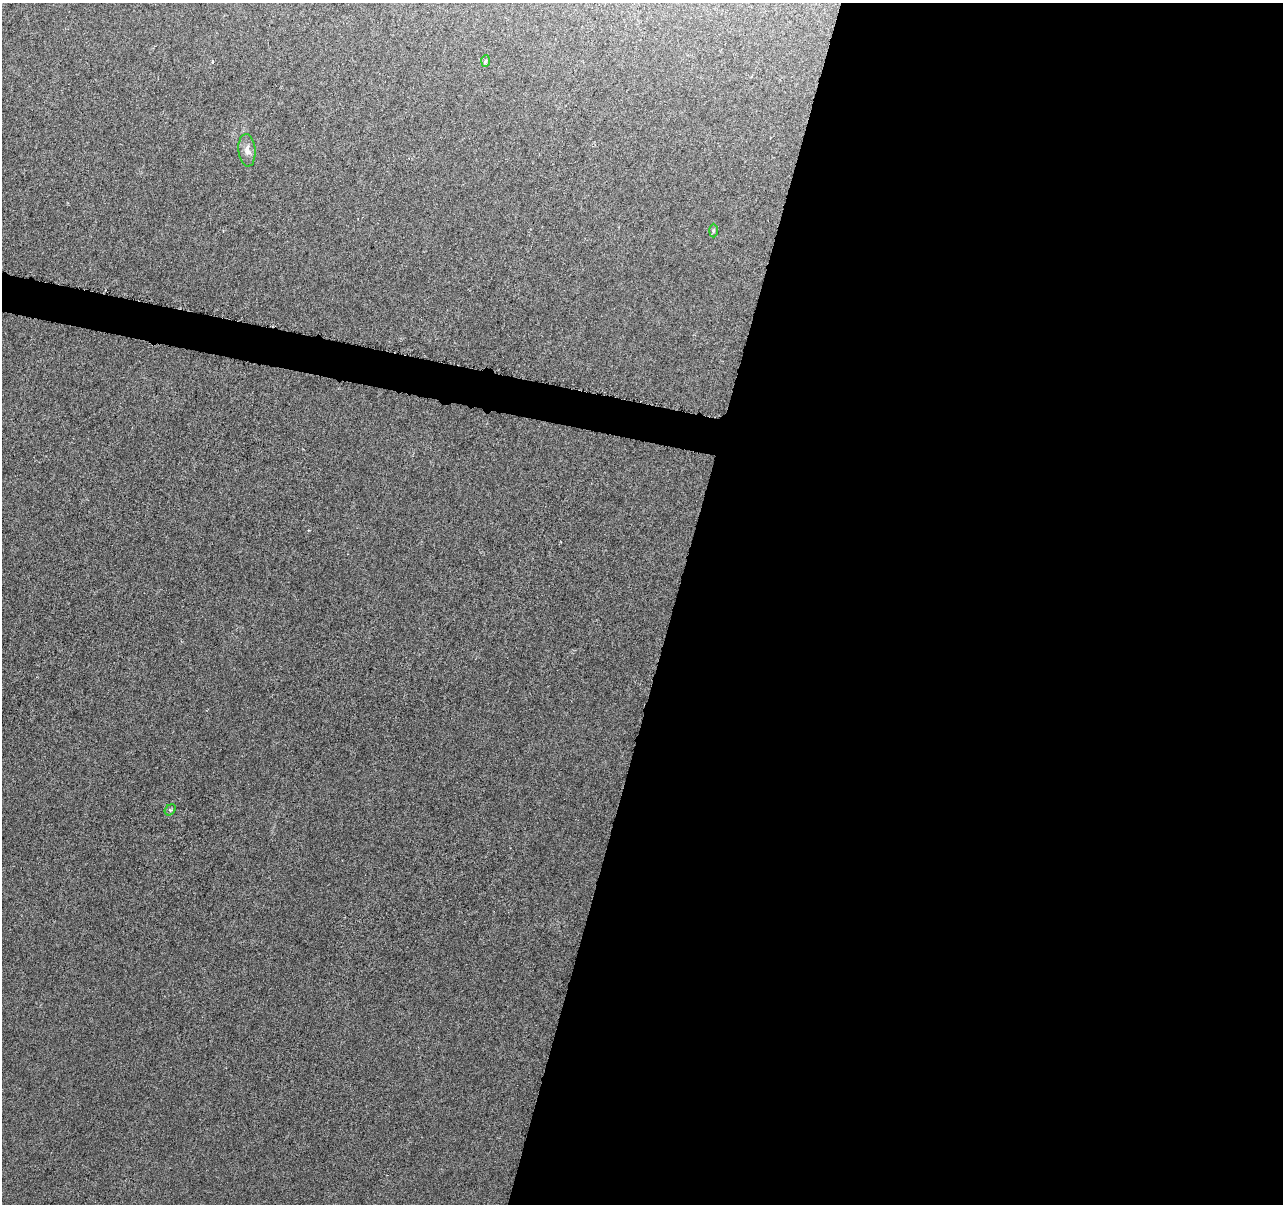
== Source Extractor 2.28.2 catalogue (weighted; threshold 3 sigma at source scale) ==
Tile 12 of 4 x 4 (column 4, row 3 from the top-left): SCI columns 3852-5132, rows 1487-2688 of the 5139 x 5321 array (HDU 1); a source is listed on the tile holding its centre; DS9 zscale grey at full resolution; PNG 1285 x 1206 px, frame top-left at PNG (2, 3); each listed source drawn as its Kron ellipse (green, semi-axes under 4 px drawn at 4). Shown black and unused: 49% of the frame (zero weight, under 4 of 8 exposures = <1% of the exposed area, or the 3 px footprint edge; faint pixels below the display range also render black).
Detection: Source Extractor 2.28.2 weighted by HDU 2 'WHT'; one run over the whole footprint, this tile lists its part. Background 0.00117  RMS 0.0022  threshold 0.00885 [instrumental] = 3 sigma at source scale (4.09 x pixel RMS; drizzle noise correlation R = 1.36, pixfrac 0.8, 0.0396/0.0396 arcsec/px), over >= 5 px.
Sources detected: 4; all 4 listed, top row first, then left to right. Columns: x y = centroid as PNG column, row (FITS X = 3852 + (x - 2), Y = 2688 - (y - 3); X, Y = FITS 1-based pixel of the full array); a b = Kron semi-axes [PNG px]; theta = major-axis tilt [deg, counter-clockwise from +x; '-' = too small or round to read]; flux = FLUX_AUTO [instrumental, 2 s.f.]
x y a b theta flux
486 61 6 4 87 0.31
247 150 16 8 -84 1.3
713 230 7 4 90 0.28
170 810 6 5 - 0.31